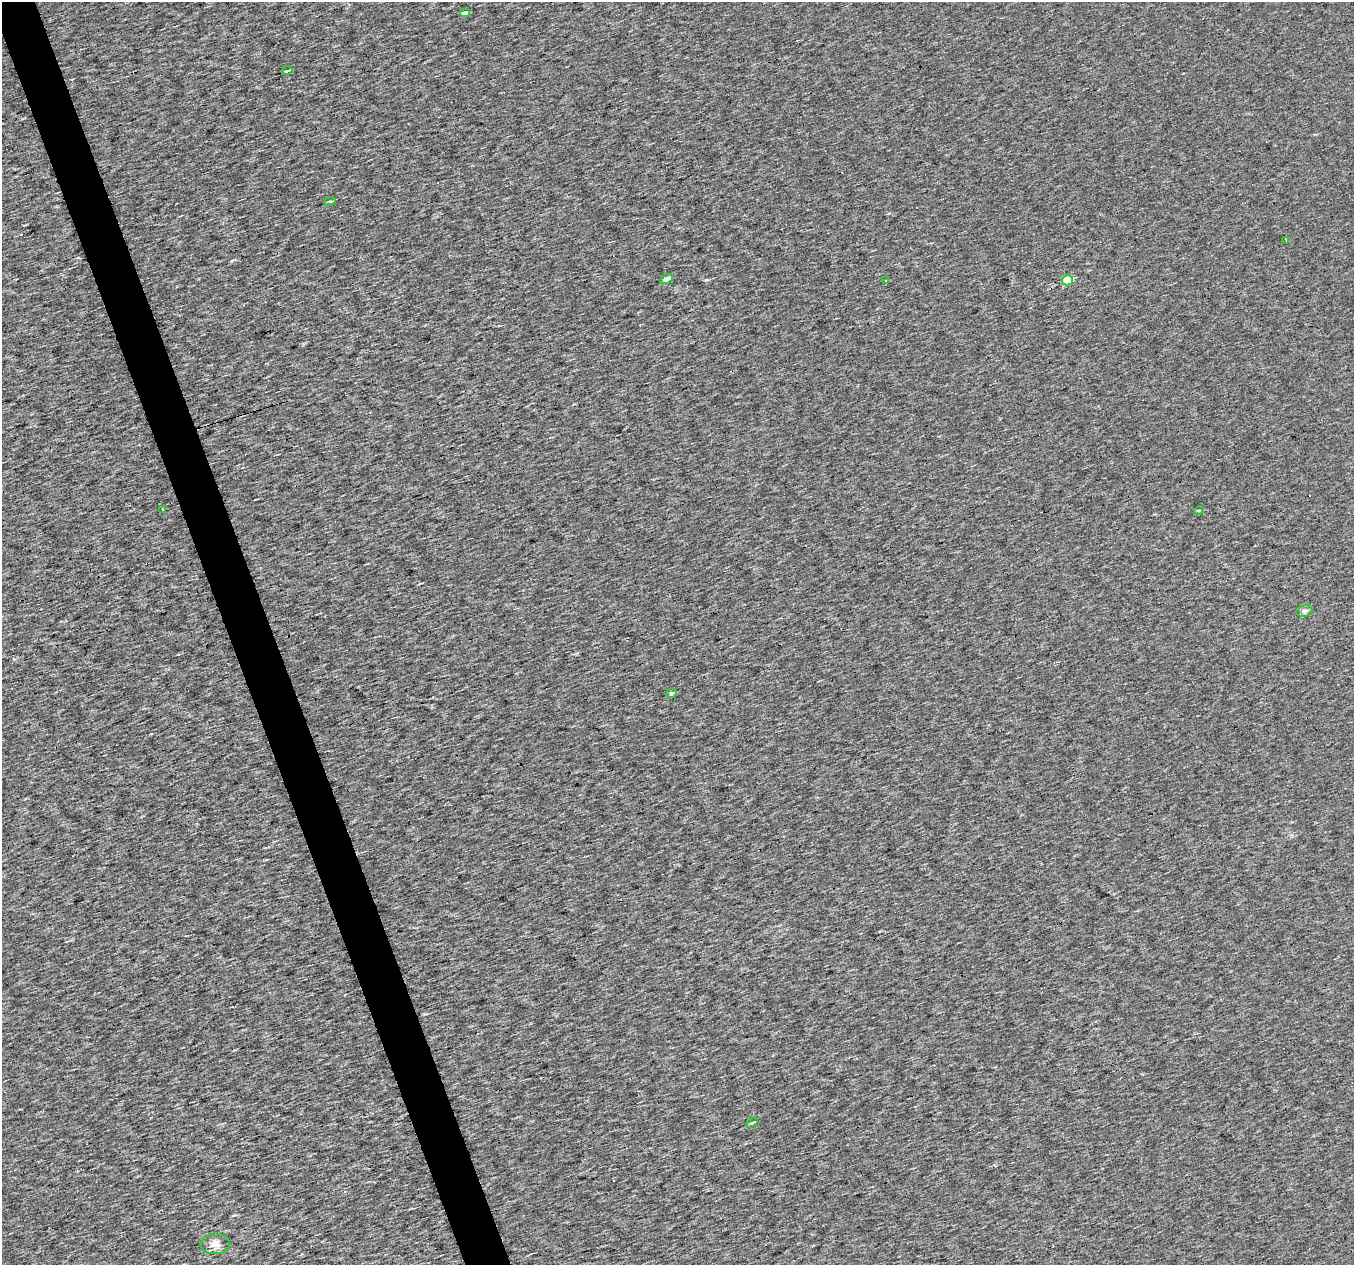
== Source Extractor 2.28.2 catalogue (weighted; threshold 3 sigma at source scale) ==
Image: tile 11 of 4 x 4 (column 3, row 3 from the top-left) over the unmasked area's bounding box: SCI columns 2703-4054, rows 1326-2588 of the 5405 x 5232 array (HDU 1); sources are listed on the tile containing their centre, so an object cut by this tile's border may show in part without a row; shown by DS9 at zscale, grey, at full resolution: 1 PNG px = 1 image px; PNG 1356 x 1267 px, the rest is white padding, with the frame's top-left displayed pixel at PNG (2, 2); every listed detection drawn as its Kron ellipse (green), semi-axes under 4 PNG px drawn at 4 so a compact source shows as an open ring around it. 3% of this frame is shown black and not used: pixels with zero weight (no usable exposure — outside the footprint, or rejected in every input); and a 3 px margin inside the footprint's outer edge (the drizzle kernel's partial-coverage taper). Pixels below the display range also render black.
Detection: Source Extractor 2.28.2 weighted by HDU 2 'WHT'; one run over the whole footprint, this tile lists its part. Background 0.00189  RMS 0.019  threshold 0.0866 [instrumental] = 3 sigma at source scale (4.5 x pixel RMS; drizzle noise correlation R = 1.50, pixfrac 1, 0.0396/0.0396 arcsec/px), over >= 5 px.
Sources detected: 14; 1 cosmic-ray / hot-pixel residue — neither listed nor drawn; the other 13 listed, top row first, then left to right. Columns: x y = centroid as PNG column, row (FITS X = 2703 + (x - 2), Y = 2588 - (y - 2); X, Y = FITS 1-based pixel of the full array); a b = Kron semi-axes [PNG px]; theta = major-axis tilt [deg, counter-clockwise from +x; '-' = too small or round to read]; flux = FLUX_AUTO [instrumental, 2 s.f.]
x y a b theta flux
465 13 5 4 - 6.9
287 71 5 2 - 2.8
330 201 6 3 19 2
1286 240 3 2 - 2
666 279 7 4 25 9.3
886 280 3 2 - 1.6
1068 280 5 5 - 58
163 509 3 3 - 2.7
1199 510 5 3 - 1.7
1304 611 8 6 12 4.8
671 693 5 5 - 3.5
752 1123 6 4 28 2.6
215 1244 14 10 3 15